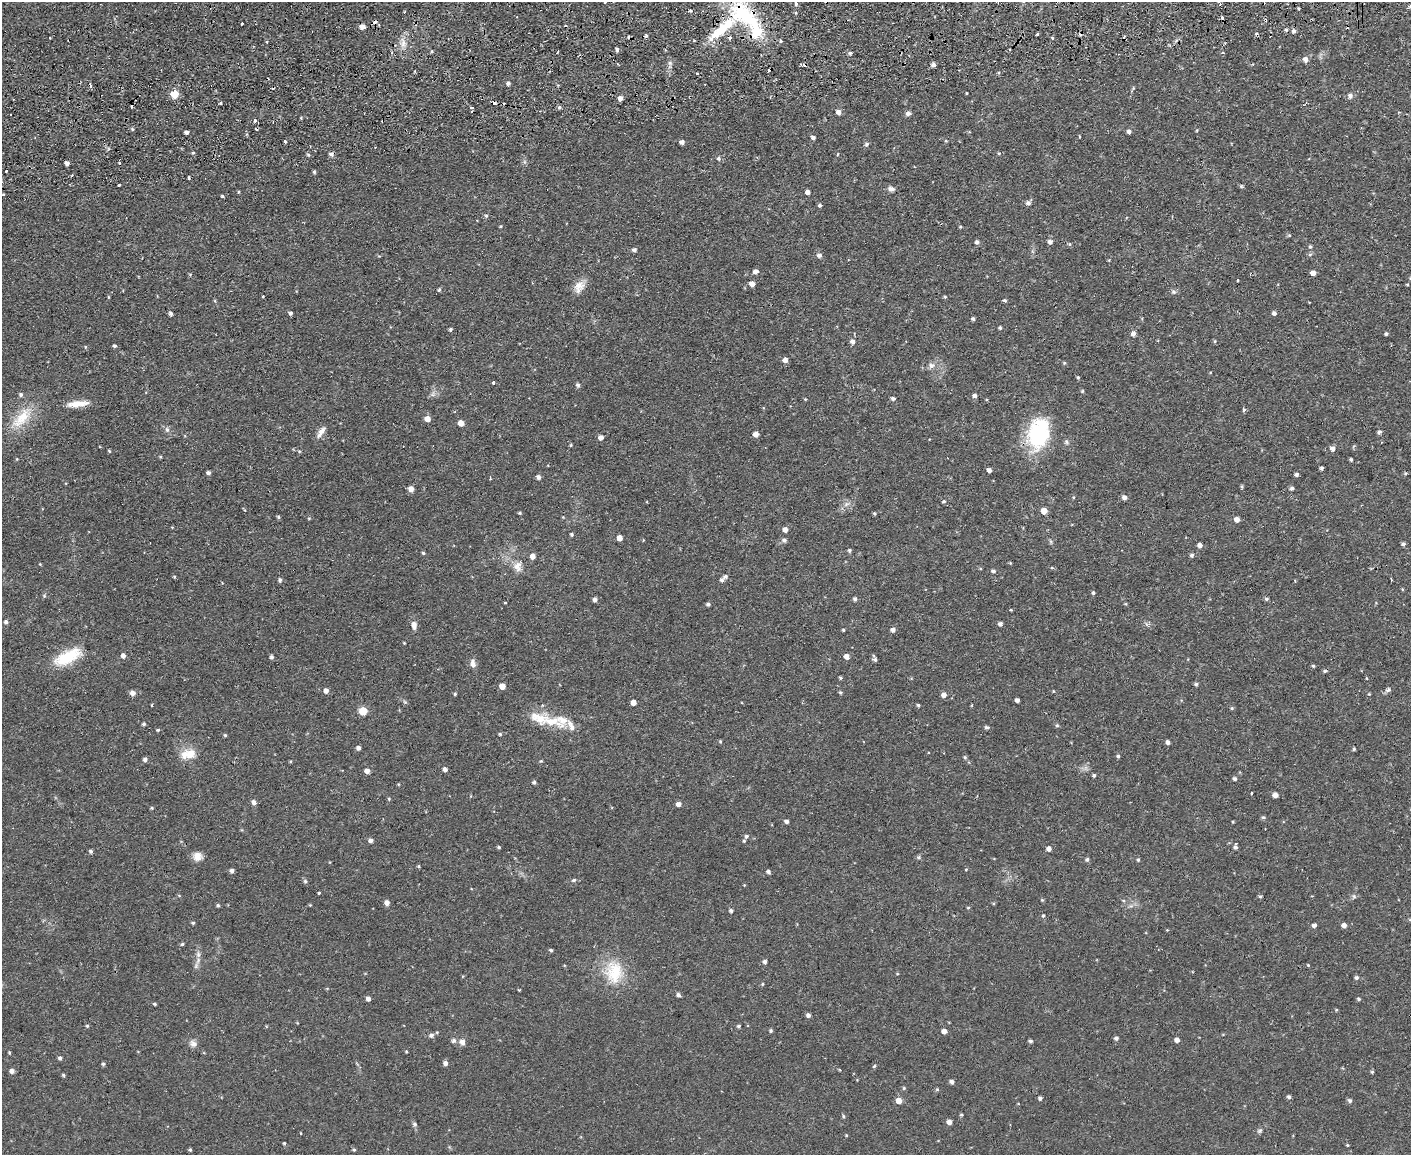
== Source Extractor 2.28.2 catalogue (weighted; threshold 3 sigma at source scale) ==
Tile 8 of 3 x 4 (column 2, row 3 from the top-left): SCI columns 1538-2946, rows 1210-2362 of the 4593 x 4724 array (HDU 1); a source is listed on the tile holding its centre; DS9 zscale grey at full resolution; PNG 1413 x 1157 px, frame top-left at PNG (2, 2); no overlay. Shown black and unused: <1% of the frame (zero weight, under 2 of 3 exposures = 3% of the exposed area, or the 3 px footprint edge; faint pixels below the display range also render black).
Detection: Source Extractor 2.28.2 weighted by HDU 2 'WHT'; one run over the whole footprint, this tile lists its part. Background 0.0535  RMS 0.0061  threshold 0.0276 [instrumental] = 3 sigma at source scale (4.5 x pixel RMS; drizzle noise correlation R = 1.50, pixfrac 1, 0.05/0.05 arcsec/px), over >= 5 px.
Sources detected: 333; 22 cosmic-ray / hot-pixel residue — not listed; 6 inside a brighter listed object's ellipse — not listed separately; the other 305 listed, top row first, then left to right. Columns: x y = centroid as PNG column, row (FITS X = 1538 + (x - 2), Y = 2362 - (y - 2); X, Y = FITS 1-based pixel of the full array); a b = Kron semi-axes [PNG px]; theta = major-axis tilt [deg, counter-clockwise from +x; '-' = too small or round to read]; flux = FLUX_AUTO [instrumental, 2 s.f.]
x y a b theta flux
604 2 3 3 - 1.1
796 4 5 4 - 1.4
1410 6 5 3 - 0.7
1299 9 3 3 - 1.3
690 11 5 3 - 0.72
744 15 55 28 -43 58
1265 20 4 4 - 0.92
242 24 3 2 - 0.88
362 26 5 4 - 4
1286 30 4 4 - 0.93
1294 31 5 5 - 1.6
1037 34 3 3 - 1
646 36 5 4 - 0.91
50 38 2 2 - 0.56
403 43 12 6 74 3.7
617 49 5 4 - 1.2
1009 50 3 3 - 0.8
850 53 5 5 - 0.94
1223 53 4 3 - 0.84
1305 59 6 6 - 2.5
670 63 7 5 -47 1.4
933 65 5 4 - 1.8
696 74 3 2 - 1.1
508 83 5 4 - 1.4
966 93 3 2 - 0.44
174 94 6 6 - 10
1350 96 8 6 89 1.7
620 98 5 4 - 2.7
221 103 3 3 - 0.92
471 107 3 3 - 1.4
559 107 5 5 - 1.1
838 112 5 5 - 2.7
908 113 7 5 12 1.8
255 120 3 3 - 3.5
132 129 5 4 - 0.78
1197 130 5 3 - 0.46
1129 131 5 4 - 1.7
186 132 5 4 - 1.3
813 138 5 4 - 1.6
946 141 4 3 - 0.59
285 142 3 3 - 0.8
682 142 5 4 - 1.9
866 144 6 5 - 1.2
193 153 4 3 - 0.61
999 153 5 4 - 0.68
308 154 5 3 - 0.76
331 154 5 4 - 1.9
838 154 4 3 - 0.41
718 158 5 5 - 1.2
67 163 4 4 - 1.8
6 171 3 2 - 1.1
314 172 4 4 - 0.87
189 178 3 3 - 1.1
119 185 3 3 - 1.4
1241 186 5 4 - 0.78
891 189 8 7 - 2.1
239 192 4 3 - 0.58
807 192 5 4 - 2.3
222 196 4 3 - 0.83
1028 203 6 5 - 1.9
820 205 4 4 - 1.1
486 216 5 4 - 0.85
501 226 4 3 - 0.5
960 227 4 4 - 0.6
977 242 5 4 - 1.5
1050 242 5 5 - 1.9
1070 244 6 4 89 0.72
1310 247 5 4 - 0.96
634 250 6 5 - 1.3
1310 254 6 4 20 0.88
819 255 6 6 - 1.8
755 271 5 4 - 2.6
1313 273 5 4 - 3.1
1238 280 3 3 - 1.1
752 284 5 4 - 3.6
1407 284 4 3 - 0.59
579 287 18 12 56 6
439 290 5 4 - 0.86
1173 292 7 6 - 1.3
263 296 4 2 - 0.45
945 297 4 3 - 0.73
1005 300 5 4 - 0.91
171 313 4 4 - 1.3
290 313 5 4 - 1.2
1274 313 5 5 - 1.7
973 319 4 4 - 1.2
1000 328 4 4 - 0.79
450 329 4 3 - 1
1133 333 5 5 - 2.6
1386 334 4 4 - 0.93
1215 341 5 3 - 0.56
853 342 6 5 - 2.2
1391 345 3 2 - 0.47
115 346 5 4 - 0.93
85 347 5 3 - 0.52
785 360 5 5 - 3
1064 363 4 4 - 0.66
931 365 9 8 - 2.4
1078 377 4 3 - 0.74
493 383 3 3 - 7.7
578 385 6 5 - 1.2
1082 391 4 4 - 0.66
21 394 6 5 - 1.3
974 396 5 5 - 1.8
893 398 5 4 - 1.2
805 399 4 3 - 0.53
78 404 26 7 6 7.8
1243 410 3 3 - 4.9
21 418 37 15 49 17
427 419 5 5 - 4.2
461 423 5 5 - 4.3
167 429 7 6 - 1.5
321 432 19 6 56 3.6
1379 432 5 4 - 1.4
1038 433 37 25 76 44
756 434 5 4 - 3.5
601 437 5 5 - 2.4
571 445 5 3 - 0.58
1332 449 5 5 - 2.4
109 451 4 3 - 0.62
299 451 4 4 - 0.69
1351 459 3 3 - 0.91
1322 468 4 3 - 1.3
989 470 5 4 - 2
208 473 4 4 - 1.4
1405 473 4 4 - 0.65
1296 474 4 4 - 1.6
538 477 5 5 - 1.7
490 478 3 3 - 0.52
1292 488 5 4 - 1.4
411 489 6 5 - 3.1
1124 497 6 5 - 2
943 501 5 4 - 0.76
1044 511 5 5 - 5.3
520 513 4 3 - 0.65
874 514 4 3 - 0.69
278 517 4 4 - 0.91
563 517 4 4 - 0.41
309 518 4 3 - 0.54
1237 519 5 5 - 3.3
785 530 5 4 - 3
572 535 4 4 - 0.87
620 538 4 4 - 3.8
784 540 6 5 - 1.6
1403 544 5 4 - 1.2
1200 545 5 5 - 2.2
849 550 5 5 - 0.98
423 553 4 4 - 0.79
1192 555 5 5 - 1.2
532 556 5 5 - 2.8
517 566 14 11 85 4.8
993 571 5 4 - 1.2
725 576 5 5 - 1.4
174 577 4 4 - 0.55
1391 579 3 2 - 1.1
280 580 5 4 - 1.2
722 580 5 5 - 1.6
1295 581 3 3 - 0.54
1093 593 5 4 - 0.95
44 596 5 4 - 0.7
595 599 5 5 - 1.8
855 599 6 5 - 1.1
1266 599 5 4 - 0.98
708 604 5 4 - 1.3
6 622 5 5 - 1.3
1000 624 5 4 - 1.6
414 625 10 7 -86 2.8
843 630 3 3 - 0.73
893 630 5 4 - 2.2
123 655 5 4 - 2.3
847 656 5 5 - 3.2
67 657 36 14 27 21
271 657 5 4 - 1.3
875 659 5 4 - 1.2
473 663 11 6 -78 2.9
1313 666 4 4 - 0.74
840 678 4 3 - 0.82
1366 678 4 3 - 0.43
1196 684 5 5 - 0.98
502 686 5 4 - 4.9
1388 690 7 5 33 1.6
326 691 5 5 - 2.3
1053 691 4 3 - 0.49
840 692 5 4 - 0.83
133 693 5 5 - 3.3
455 694 4 3 - 0.83
1369 694 4 4 - 0.5
944 695 5 5 - 2.8
1017 700 4 4 - 1.9
633 702 5 5 - 3.3
152 705 3 3 - 1.7
918 705 4 4 - 0.75
1232 708 5 4 - 0.69
363 711 5 5 - 14
551 721 33 14 -13 14
144 724 4 3 - 1
1057 725 5 4 - 0.87
987 727 7 4 -7 1.1
158 730 4 3 - 0.76
500 734 4 4 - 0.74
225 735 4 4 - 0.79
720 741 5 4 - 0.66
1168 742 4 4 - 2
358 748 4 4 - 1.8
1354 749 4 4 - 0.77
188 754 22 12 10 9.1
1118 756 4 4 - 0.85
965 757 6 4 -68 0.91
145 759 4 4 - 1.8
541 761 5 4 - 0.63
445 769 5 4 - 2
367 771 5 4 - 3
1094 775 4 3 - 0.92
1235 779 5 4 - 1.2
534 782 5 4 - 1
1275 795 5 4 - 3.1
389 799 4 4 - 0.6
254 802 6 5 - 2.1
678 804 5 5 - 2.6
152 808 4 4 - 0.66
1263 817 5 4 - 0.91
786 821 5 4 - 1.7
746 836 5 5 - 1.2
371 840 4 4 - 2.1
744 841 4 4 - 0.67
499 847 4 3 - 0.73
1235 847 5 4 - 1.3
1049 848 5 5 - 2.3
91 851 5 4 - 1.2
197 856 11 10 - 4.5
1087 859 5 5 - 1.2
1138 860 5 4 - 0.72
419 866 5 3 - 0.65
966 869 3 3 - 0.62
232 871 5 4 - 1.9
768 872 4 4 - 1.5
574 880 7 4 26 0.97
305 881 5 5 - 0.97
744 885 3 3 - 0.42
319 893 3 3 - 1.5
1260 896 5 3 - 0.74
1354 896 6 5 - 1.1
1042 900 4 4 - 0.59
387 903 5 5 - 3.2
218 905 5 4 - 0.75
310 905 4 4 - 0.45
968 908 5 3 - 0.52
731 910 4 4 - 1.5
1043 916 4 3 - 0.72
193 923 4 3 - 0.82
1314 925 4 4 - 1.8
1344 925 5 4 - 2.5
182 944 4 4 - 0.78
551 950 4 3 - 0.96
198 960 11 5 64 2.4
765 962 5 4 - 1.4
1308 965 4 3 - 0.53
614 972 34 25 -88 24
463 976 4 3 - 0.46
1356 978 5 5 - 1.2
762 984 5 3 - 0.54
678 995 5 4 - 1.5
368 999 4 4 - 2.3
1359 999 5 4 - 0.88
155 1004 4 3 - 0.73
1336 1010 5 3 - 0.52
808 1015 4 4 - 1.7
87 1026 4 4 - 0.75
739 1026 5 4 - 0.94
771 1031 4 4 - 0.89
944 1031 5 4 - 2.7
431 1035 5 5 - 1.8
1116 1038 5 4 - 1.4
1177 1040 4 4 - 2.6
454 1041 7 6 - 1.6
1030 1041 4 4 - 1.3
462 1042 6 6 - 2.9
193 1044 10 9 - 2.7
406 1051 3 3 - 0.54
9 1053 5 3 - 0.61
60 1058 4 4 - 1.5
445 1063 5 5 - 2
103 1064 4 4 - 0.91
874 1066 4 4 - 0.79
12 1071 5 5 - 2.3
1372 1072 4 4 - 0.76
63 1075 4 4 - 0.82
952 1081 5 4 - 1.7
904 1088 5 4 - 0.68
937 1089 5 4 - 0.74
1289 1097 5 4 - 1.2
1040 1098 4 4 - 1.4
899 1101 5 5 - 4.9
1350 1101 5 5 - 1.3
961 1115 4 3 - 0.7
844 1116 5 5 - 0.87
949 1122 5 4 - 2.8
414 1124 6 5 - 1.2
1260 1131 7 5 22 1.1
300 1133 3 2 - 0.64
846 1135 4 3 - 0.5
284 1143 3 3 - 0.7
1347 1145 4 3 - 0.59
190 1150 4 3 - 0.85
354 1150 4 4 - 0.66
Overlapping masked pixels (flux is a lower limit): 2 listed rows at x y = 744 15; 1265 20
Isophote crosses this tile's border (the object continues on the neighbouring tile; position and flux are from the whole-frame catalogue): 3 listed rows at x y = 604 2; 1410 6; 744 15